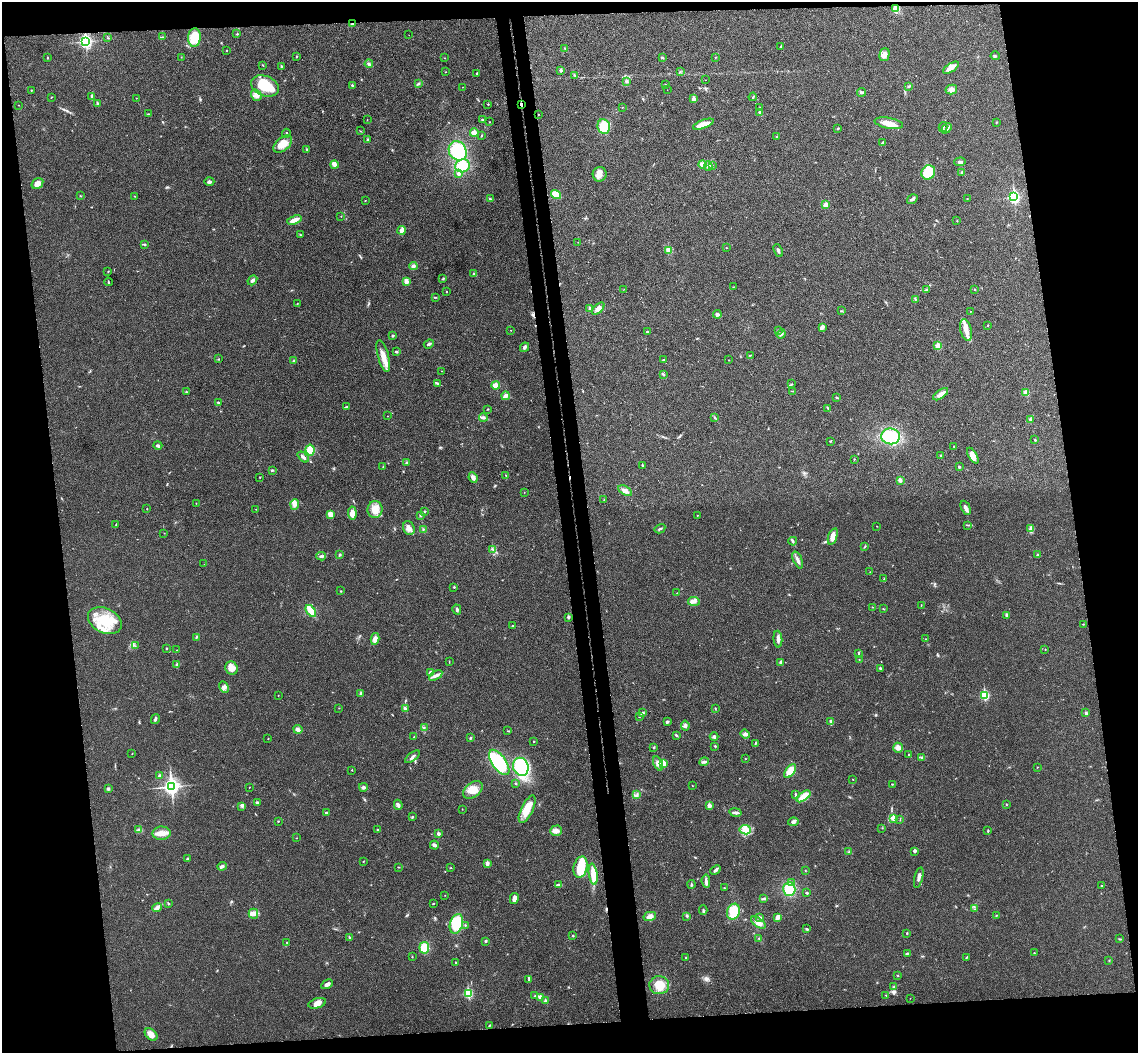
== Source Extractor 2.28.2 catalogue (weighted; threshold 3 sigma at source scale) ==
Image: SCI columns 57-4597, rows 140-4340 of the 4656 x 4585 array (HDU 1 of 3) = the unmasked area's bounding box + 8 px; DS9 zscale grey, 4 x 4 block average (1 PNG px = mean of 4 x 4 image px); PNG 1140 x 1055 px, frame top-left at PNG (2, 2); each listed source drawn as its Kron ellipse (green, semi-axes under 4 px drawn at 4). Shown black and unused: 17% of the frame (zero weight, under 3 of 4 exposures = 6% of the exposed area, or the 3 px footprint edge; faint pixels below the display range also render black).
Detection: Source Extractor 2.28.2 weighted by HDU 2 'WHT'. Background 0.0216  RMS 0.0044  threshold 0.0196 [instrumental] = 3 sigma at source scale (4.5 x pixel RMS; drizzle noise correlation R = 1.50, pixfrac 1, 0.05/0.05 arcsec/px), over >= 5 px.
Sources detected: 416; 2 inside a brighter object's white glare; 2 cosmic-ray / hot-pixel residue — neither listed nor drawn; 1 coinciding with a brighter row at this scale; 18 inside a brighter listed object's ellipse — not listed separately; the other 393 listed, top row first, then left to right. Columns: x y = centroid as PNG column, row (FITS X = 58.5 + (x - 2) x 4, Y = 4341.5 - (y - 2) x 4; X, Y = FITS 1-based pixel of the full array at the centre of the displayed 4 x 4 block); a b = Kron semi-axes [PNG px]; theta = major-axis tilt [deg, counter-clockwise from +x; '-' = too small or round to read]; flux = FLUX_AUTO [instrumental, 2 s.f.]
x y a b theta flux
896 8 4 3 - 19
353 24 4 3 - 3.7
237 34 2 2 - 2.3
409 35 2 2 - 0.46
162 37 4 2 - 2.3
108 38 2 2 - 1.4
194 38 9 6 86 52
85 41 3 2 - 590
781 47 3 2 - 1.3
565 48 2 2 - 1.1
226 50 2 2 - 2
885 55 7 5 74 15
296 56 3 2 - 1.6
995 56 4 2 - 3.3
181 57 2 2 - 0.64
715 57 2 2 - 1.4
47 58 2 2 - 1.3
445 58 2 2 - 0.87
663 58 2 2 - 0.89
369 64 4 3 - 5.3
263 65 2 2 - 1.4
281 66 3 2 - 2.9
951 68 9 4 33 21
561 70 3 2 - 4.7
445 72 2 2 - 0.68
680 72 2 2 - 1.2
477 73 3 2 - 3.2
575 75 3 2 - 1.6
706 80 2 2 - 0.57
627 81 2 2 - 1.3
418 84 3 2 - 3.2
665 84 2 2 - 1.1
352 85 3 2 - 3.1
265 86 14 10 -21 83
462 87 2 2 - 0.71
908 87 3 2 - 2.2
31 90 2 2 - 1
667 90 2 2 - 0.4
951 90 6 4 13 12
862 92 4 2 - 4.6
256 95 6 5 - 12
92 96 3 2 - 3
51 97 2 2 - 1
753 97 4 2 - 2.2
136 98 2 2 - 0.63
694 99 2 2 - 26
97 104 4 2 - 3.9
488 104 2 2 - 2.2
521 104 3 2 - 2.8
18 105 2 2 - 0.66
622 107 2 2 - 0.81
760 107 2 2 - 0.81
760 112 3 2 - 3.1
148 114 3 2 - 1.2
538 114 2 2 - 1.1
367 120 2 2 - 0.75
482 120 4 3 - 4.5
490 122 2 2 - 0.92
996 122 2 2 - 1.8
889 123 14 5 -10 28
703 124 11 4 20 27
604 126 7 6 - 53
943 127 5 2 - 3.5
838 128 2 2 - 2.3
947 128 6 2 47 5.1
360 131 2 2 - 1.1
286 133 4 2 - 2.4
474 133 4 3 - 18
481 136 3 2 - 1.5
776 137 3 2 - 1.5
368 140 3 3 - 3.4
883 143 4 2 - 4.9
283 144 11 6 41 28
307 149 3 2 - 2.3
458 151 10 8 -56 130
960 162 6 3 3 4.7
334 164 4 2 - 21
702 164 4 3 - 8.9
463 166 7 6 - 56
708 166 5 3 - 6.4
713 166 2 2 - 0.68
928 172 7 6 - 86
962 172 4 2 - 3.7
459 174 3 3 - 7
600 174 7 7 - 17
209 182 5 3 - 5.6
37 184 6 5 - 16
556 195 5 4 - 28
80 196 2 2 - 1.4
135 196 2 2 - 0.94
1014 197 3 2 - 430
967 198 2 2 - 0.78
490 199 3 2 - 2.8
912 199 6 3 33 7
365 200 2 2 - 1.1
826 205 3 3 - 12
341 216 2 2 - 0.93
294 220 7 3 19 18
957 221 2 2 - 1.5
402 230 4 3 - 13
300 235 2 2 - 1.3
578 242 2 2 - 1.1
144 245 4 2 - 1.7
726 248 2 2 - 1.2
668 250 4 4 - 14
778 250 7 2 -68 5.2
413 266 4 3 - 5.4
108 271 2 2 - 1.5
474 274 2 2 - 5.3
443 278 3 2 - 2.3
252 280 5 2 - 6.8
406 281 4 3 - 13
108 282 4 2 - 2.1
733 287 3 2 - 0.7
624 289 2 2 - 0.57
927 290 3 2 - 3.5
975 290 2 2 - 1.6
446 292 2 2 - 2.7
435 297 3 2 - 1.5
915 299 2 2 - 1.6
297 304 2 2 - 0.9
590 308 3 3 - 4.3
598 309 7 4 44 15
841 311 3 2 - 1.6
971 311 2 2 - 0.66
717 314 4 2 - 3.8
988 325 2 2 - 1.3
822 327 4 3 - 11
511 330 2 2 - 0.84
966 330 11 5 -76 22
778 331 3 2 - 2.1
647 332 2 2 - 5.8
781 334 5 3 - 5.4
393 336 2 2 - 3.3
429 344 5 2 - 5
938 346 2 2 - 71
525 347 5 3 - 6
396 352 3 2 - 2.9
750 355 3 2 - 1.3
383 356 16 5 -75 27
219 359 2 2 - 1.2
664 360 3 3 - 3.3
728 360 2 2 - 0.53
294 361 3 2 - 2.5
442 371 2 2 - 0.93
663 374 3 2 - 1.6
438 384 3 2 - 3.2
791 384 3 2 - 2.1
496 385 4 3 - 19
793 391 3 2 - 1.5
186 392 2 2 - 1.7
1026 392 2 2 - 53
940 394 9 4 34 12
505 396 4 3 - 13
837 397 3 2 - 2.2
218 402 3 2 - 3.3
346 407 3 2 - 1.9
828 408 4 2 - 2.5
488 409 2 2 - 1.8
387 416 2 2 - 0.53
483 417 4 3 - 5.6
714 417 2 2 - 1.5
1030 420 2 2 - 1.4
890 436 9 8 - 120
1035 440 2 2 - 1.4
830 441 2 2 - 2.1
158 446 5 3 - 4.3
954 446 2 2 - 1.1
310 450 5 4 - 35
940 455 2 2 - 1.5
973 456 9 4 -59 16
303 457 6 2 -42 7.7
854 459 2 2 - 1.4
407 463 3 2 - 2.7
642 465 2 2 - 1.7
383 467 3 2 - 0.96
959 467 3 2 - 2.1
272 470 4 2 - 3.1
506 476 2 2 - 0.93
260 477 2 2 - 0.96
473 478 5 4 - 7.5
900 480 3 2 - 8.7
625 491 7 4 -32 12
524 492 2 2 - 0.72
604 500 2 2 - 0.73
196 503 2 2 - 0.63
295 504 5 4 - 11
966 508 7 3 -64 9.9
147 509 2 2 - 1.2
256 509 2 2 - 0.8
375 509 8 7 - 31
425 511 3 2 - 3
352 513 7 4 -85 16
330 514 3 3 - 18
420 515 4 2 - 3.5
697 515 2 2 - 1.3
116 524 3 2 - 1.2
968 525 2 2 - 1.6
877 526 2 2 - 0.74
409 528 7 5 -70 13
1031 528 3 3 - 5.5
423 529 3 2 - 1.8
660 529 5 2 - 3.6
164 533 2 2 - 0.71
833 536 8 4 70 19
793 541 4 2 - 3.6
865 547 3 2 - 1.9
493 549 2 2 - 2.4
340 555 3 2 - 2.7
1037 555 3 2 - 2.5
321 556 5 3 - 4.7
798 560 9 3 -68 9.4
204 564 2 2 - 0.47
870 572 2 2 - 0.87
884 579 3 2 - 1.2
454 587 2 2 - 4.4
341 591 2 2 - 0.97
677 593 2 2 - 0.85
694 601 6 3 -5 8.8
921 605 2 2 - 1.1
873 607 2 2 - 0.94
883 609 3 2 - 1.7
457 610 5 3 - 4.8
311 611 7 3 -54 58
1007 615 2 2 - 15
568 617 2 2 - 13
105 621 18 12 -26 97
1083 624 2 2 - 1.1
512 626 2 2 - 1.4
196 637 2 2 - 1.8
375 639 6 3 77 14
778 639 8 3 -85 11
925 639 2 2 - 0.65
135 646 2 2 - 0.95
166 648 2 2 - 1.7
1045 649 2 2 - 0.9
177 650 2 2 - 0.76
858 653 3 2 - 2.1
859 659 2 2 - 1.3
449 662 2 2 - 1.2
781 662 2 2 - 14
177 665 3 2 - 2.6
231 668 7 6 - 18
880 668 2 2 - 7.1
431 673 4 3 - 9.4
436 675 7 3 31 9.8
224 687 6 4 -62 9.1
360 693 3 2 - 2.6
278 695 2 2 - 0.61
985 695 2 2 - 220
339 708 2 2 - 0.73
715 708 2 2 - 1.6
405 709 3 2 - 3.2
643 713 4 2 - 4
1086 713 3 2 - 4.6
639 717 2 2 - 1.3
155 719 5 2 - 4.5
667 721 3 2 - 3.9
831 721 3 3 - 8.7
685 726 5 4 - 6
424 727 2 2 - 1.4
298 729 4 3 - 7.9
508 731 3 2 - 1.3
745 734 5 3 - 5.8
676 735 4 2 - 2.7
414 737 2 2 - 1.2
714 737 4 3 - 5.3
470 738 3 2 - 3.7
268 739 2 2 - 1
534 742 2 2 - 3.7
755 743 3 2 - 1.9
715 746 2 2 - 2.3
654 748 3 2 - 2.1
898 748 5 5 - 12
132 754 2 2 - 0.89
909 755 3 2 - 3.3
412 757 9 2 37 6.5
921 757 2 2 - 1.8
745 759 2 2 - 0.68
499 762 15 7 -55 150
704 762 5 2 - 4.8
658 763 8 3 -63 9.2
663 763 2 2 - 53
521 767 9 7 -69 150
1037 767 2 2 - 0.98
352 770 2 2 - 0.96
790 771 8 4 53 35
159 775 3 2 - 3.1
853 779 2 2 - 0.89
516 784 2 2 - 2
892 784 2 2 - 1.5
692 785 2 2 - 0.87
171 787 4 3 - 960
249 787 2 2 - 0.99
363 787 4 3 - 4.9
108 789 3 2 - 5.5
473 790 11 7 37 34
795 794 4 2 - 2.6
636 795 3 2 - 2.4
804 796 8 4 37 32
257 802 3 2 - 3.1
398 805 5 3 - 5.7
1006 805 2 2 - 1.2
242 806 3 2 - 2.4
709 806 2 2 - 30
462 809 2 2 - 0.55
527 809 15 6 64 40
326 812 2 2 - 2.1
735 812 6 2 -11 5.7
413 817 2 2 - 1.4
893 818 2 2 - 39
900 820 2 2 - 1.1
278 821 2 2 - 1.9
793 822 5 3 - 7.3
882 828 2 2 - 0.89
139 830 4 3 - 5.2
377 830 2 2 - 2.1
745 830 5 4 - 13
556 831 6 5 - 12
988 831 3 2 - 1.9
162 833 9 6 2 20
438 834 2 2 - 14
296 838 2 2 - 0.67
434 845 4 3 - 7.6
915 851 4 2 - 3
849 852 2 2 - 1.4
187 858 3 2 - 3
363 861 2 2 - 0.92
487 863 4 2 - 14
222 866 5 3 - 4.6
398 867 3 2 - 1.1
581 867 10 7 75 66
451 868 2 2 - 1.2
715 870 5 2 - 6.2
805 871 2 2 - 0.72
593 874 10 4 -83 43
919 877 10 3 75 8.6
706 881 7 3 -84 7
791 882 4 2 - 2.9
691 884 4 2 - 2.8
558 885 4 2 - 3.7
1102 885 2 2 - 0.93
724 888 2 2 - 1.3
789 889 7 6 - 62
807 893 4 2 - 3
445 895 2 2 - 0.8
514 898 5 3 - 11
764 899 3 2 - 2.4
168 903 2 2 - 2.3
433 904 2 2 - 1.5
157 908 5 3 - 10
975 909 2 2 - 1
703 910 5 2 - 3.7
733 912 8 6 71 74
253 914 5 4 - 8.8
650 916 6 4 14 11
687 916 3 2 - 2.5
996 916 2 2 - 1.8
778 917 3 3 - 11
760 918 3 2 - 3.6
758 923 8 4 -36 18
456 924 10 6 73 74
465 925 2 2 - 2.3
807 929 3 2 - 3.2
907 933 2 2 - 2
573 936 2 2 - 2.4
349 937 3 2 - 1.5
759 938 3 2 - 1.9
1119 939 2 2 - 0.92
485 941 3 2 - 3.3
286 942 2 2 - 0.72
424 948 6 5 - 38
907 953 3 2 - 3
1034 953 2 2 - 1.9
412 957 2 2 - 1.1
686 958 2 2 - 5.4
966 958 4 2 - 2.5
1109 960 2 2 - 1.4
455 962 2 2 - 3.4
898 975 2 2 - 1.7
529 979 3 2 - 2.4
327 984 6 3 30 7.5
659 985 10 9 - 41
893 987 2 2 - 2.2
468 993 3 2 - 200
886 995 3 2 - 1.3
535 996 2 2 - 1.6
540 997 4 3 - 8.5
910 998 2 2 - 0.55
545 1001 2 2 - 13
317 1003 9 5 16 15
490 1025 3 2 - 1.9
151 1035 7 5 -41 17
Overlapping masked pixels (flux is a lower limit): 3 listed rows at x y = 896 8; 353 24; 521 104
Diffuse or blended objects may show on this block-average render without a row.